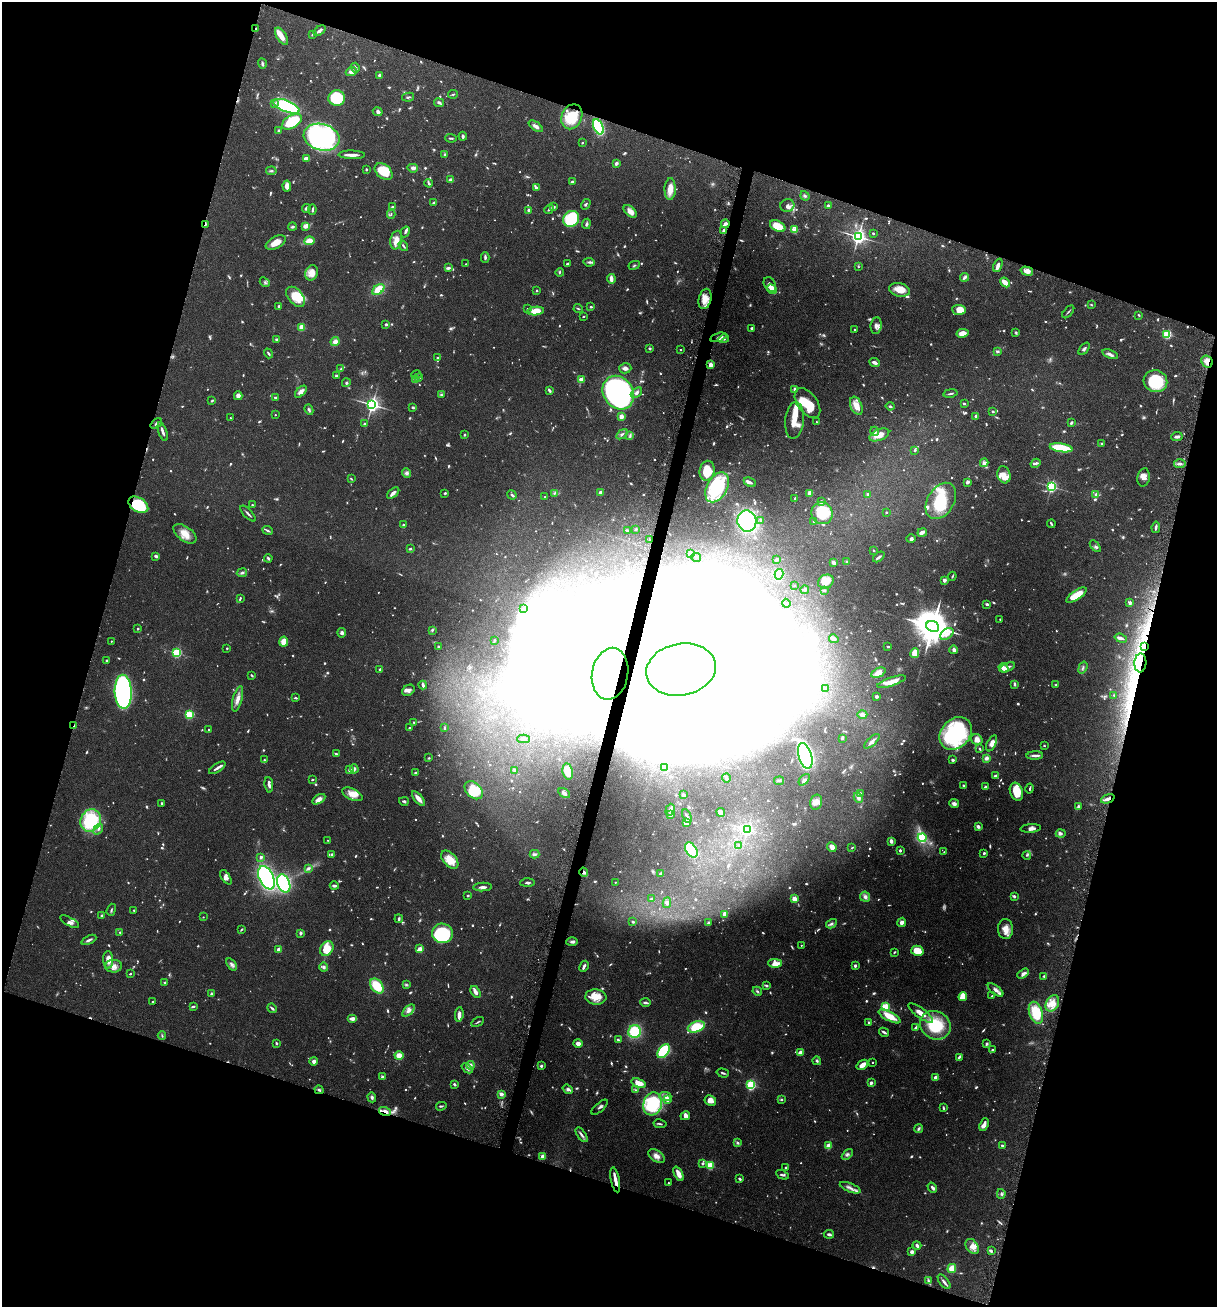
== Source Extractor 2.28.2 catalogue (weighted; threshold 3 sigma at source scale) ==
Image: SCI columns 187-5045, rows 10-5229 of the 5307 x 5252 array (HDU 1 of 3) = the unmasked area's bounding box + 8 px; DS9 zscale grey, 4 x 4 block average (1 PNG px = mean of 4 x 4 image px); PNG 1219 x 1309 px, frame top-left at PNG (2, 2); each listed source drawn as its Kron ellipse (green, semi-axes under 4 px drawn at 4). Shown black and unused: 36% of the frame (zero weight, under 5 of 9 exposures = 3% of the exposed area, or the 3 px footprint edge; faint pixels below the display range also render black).
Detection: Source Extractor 2.28.2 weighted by HDU 2 'WHT'. Background 0.0462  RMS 0.0032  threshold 0.013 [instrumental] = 3 sigma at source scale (4.09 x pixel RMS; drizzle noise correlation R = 1.36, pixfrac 0.8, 0.05/0.05 arcsec/px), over >= 5 px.
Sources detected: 1630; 155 too faint to see at this stretch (4 x 4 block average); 136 inside a brighter object's white glare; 4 cosmic-ray / hot-pixel residue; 1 long thin detection or spike segment (spike, bleed or trail) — neither listed nor drawn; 34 coinciding with a brighter row at this scale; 107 inside a brighter listed object's ellipse — not listed separately; of the other 1193, all 500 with FLUX_AUTO >= 2.07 (the completeness limit of this list) listed and drawn (693 fainter detections not listed), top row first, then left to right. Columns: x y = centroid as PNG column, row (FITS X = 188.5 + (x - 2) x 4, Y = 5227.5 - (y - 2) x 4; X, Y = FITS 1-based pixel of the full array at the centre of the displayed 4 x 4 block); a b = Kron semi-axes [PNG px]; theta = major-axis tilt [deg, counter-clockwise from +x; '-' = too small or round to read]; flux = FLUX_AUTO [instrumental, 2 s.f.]
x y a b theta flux
256 29 2 2 - 3
319 31 7 3 37 5.9
313 35 4 2 - 2.5
282 36 9 5 -58 17
262 64 5 3 - 3.9
355 68 5 2 - 3.9
351 72 6 4 21 8.7
379 75 2 2 - 15
453 94 5 2 - 2.2
408 97 6 2 12 3
337 98 8 7 - 95
439 103 5 4 - 4.3
274 104 2 2 - 2.4
287 106 14 5 -21 220
378 112 5 4 - 5.7
572 117 13 10 66 50
292 122 11 6 32 84
536 126 8 3 -36 8.4
598 127 8 4 -65 130
279 131 2 2 - 18
463 136 4 2 - 3.7
321 137 18 13 -16 440
451 138 6 2 -4 2.7
582 143 2 2 - 2.4
445 154 2 2 - 7.8
352 155 13 2 0 14
306 158 4 2 - 12
616 163 3 2 - 7.6
413 168 5 3 - 6.1
366 169 2 2 - 3.3
271 171 5 2 - 3.2
384 172 10 7 -42 59
451 180 4 3 - 9.1
572 182 2 2 - 6.9
429 183 4 2 - 4
287 186 5 4 - 12
536 188 2 2 - 12
670 189 11 5 88 22
805 196 5 3 - 3.1
434 202 4 2 - 2.5
586 204 5 2 - 2.6
787 205 7 6 - 7.8
828 205 4 3 - 3.2
392 206 4 2 - 2.6
553 207 4 3 - 3.7
306 208 4 3 - 4.1
549 209 5 2 - 4
312 210 5 2 - 3.4
529 210 4 3 - 4.6
630 211 8 4 -41 16
391 214 4 2 - 2.2
571 219 8 7 - 100
205 224 3 2 - 2.6
586 224 5 2 - 4.1
725 224 4 2 - 8.8
306 226 4 2 - 20
778 226 8 5 -25 29
292 227 4 3 - 2.7
794 230 3 2 - 18
723 231 3 2 - 5.3
405 232 5 3 - 3.1
873 233 2 2 - 5.4
858 236 3 3 - 910
396 240 9 5 79 14
309 241 5 4 - 20
276 243 11 5 28 21
403 246 6 2 -56 3.6
485 257 5 2 - 4.3
589 262 6 3 -7 3.8
466 264 2 2 - 3.3
567 264 3 2 - 2.6
634 265 6 2 26 2.6
998 265 7 3 68 8.1
858 267 2 2 - 2.2
448 268 3 2 - 6.3
1027 271 6 4 -15 14
560 272 4 2 - 2.1
312 273 8 6 67 20
964 277 4 2 - 6.3
611 279 5 2 - 19
265 282 5 3 - 3.4
1005 282 5 2 - 27
770 284 8 5 -63 12
378 289 7 4 40 35
772 289 5 4 - 15
537 290 2 2 - 6.8
899 290 11 6 -14 27
296 297 12 7 -49 42
705 299 10 6 75 20
1091 305 3 2 - 2.1
279 306 2 2 - 11
591 307 2 2 - 3.3
578 308 4 2 - 2.2
527 309 2 2 - 2.7
959 310 7 5 -4 24
536 311 8 4 6 30
1068 312 8 2 48 2.6
1139 315 3 2 - 2.2
583 317 2 2 - 2.2
386 324 2 2 - 13
876 326 8 5 82 8.2
302 327 2 2 - 85
752 328 3 2 - 3.4
855 330 2 2 - 2.9
1016 332 3 3 - 2.2
962 333 6 4 11 16
1167 334 2 2 - 200
718 337 8 3 17 6
277 339 3 3 - 4.1
724 339 5 3 - 4.3
335 342 4 4 - 12
650 348 3 2 - 2.4
1084 349 7 3 51 4.2
681 350 2 2 - 3
997 351 3 3 - 3.5
268 353 5 2 - 3.3
1110 354 8 3 -20 6.6
438 358 3 2 - 3.9
1207 361 6 5 - 12
875 362 5 2 - 8.2
711 365 2 2 - 52
625 368 6 5 - 7.4
341 369 4 2 - 2.8
416 375 5 2 - 3
336 376 3 2 - 4.6
419 378 3 2 - 3.4
415 380 4 2 - 2.6
581 380 2 2 - 41
1155 381 12 11 - 95
346 383 4 3 - 2.6
795 389 3 3 - 4.1
549 390 3 2 - 5.6
301 392 7 4 46 9.6
618 393 18 14 -57 550
636 393 6 4 41 5.7
950 393 7 2 10 3.3
441 395 3 3 - 3.1
238 396 4 4 - 9.5
275 398 4 2 - 3.3
212 401 2 2 - 2.7
807 403 17 10 -54 59
964 403 2 2 - 3.6
372 405 3 3 - 860
856 406 9 5 -68 22
890 406 4 2 - 2.8
413 407 3 2 - 2.8
309 410 5 2 - 3.5
993 411 4 2 - 2.9
275 415 2 2 - 3
621 416 2 2 - 50
976 416 3 2 - 6
230 418 2 2 - 2.6
794 420 18 9 85 34
816 422 2 2 - 4.1
1071 423 3 2 - 4.9
156 424 6 3 36 4.8
365 424 3 2 - 3.7
875 431 5 4 - 6
163 432 10 2 -71 7.1
622 434 6 3 34 3.8
464 435 2 2 - 2.4
630 435 4 2 - 3.1
879 435 10 5 22 22
1177 437 6 2 8 6.8
1102 444 3 2 - 2.1
1061 448 11 4 -8 99
914 450 3 2 - 2.2
984 463 4 3 - 8
1035 463 5 2 - 4.1
1180 464 6 3 4 7.1
707 471 10 7 78 37
407 473 4 4 - 6.8
1004 475 9 6 -75 14
1144 477 9 6 79 13
351 479 3 2 - 2.1
750 482 6 3 -25 5.2
967 482 3 2 - 6.3
1051 486 2 2 - 420
717 487 16 10 61 150
600 492 2 2 - 25
393 493 7 3 42 7.8
445 493 2 2 - 3.4
554 493 3 2 - 2.3
810 493 2 2 - 53
868 494 2 2 - 12
1096 494 2 2 - 2.9
512 495 5 2 - 3.1
545 497 2 2 - 3.8
795 499 3 2 - 3.8
821 501 3 3 - 3.4
941 501 20 13 58 83
138 505 11 7 -31 110
252 505 2 2 - 2.4
886 512 2 2 - 4.4
822 513 11 10 - 71
248 514 10 2 -46 4.3
761 520 4 2 - 2.5
747 521 10 9 - 230
814 521 2 2 - 4.8
1051 524 4 2 - 3.8
403 525 4 2 - 2.4
1156 527 6 2 81 5.3
636 529 2 2 - 3
267 530 5 2 - 4.2
627 530 3 2 - 4.1
922 532 5 3 - 7
185 534 13 7 -37 25
911 539 5 2 - 3.2
650 540 2 2 - 3.4
1095 546 7 2 -48 3.2
410 549 4 2 - 2.2
874 550 2 2 - 2.3
690 553 3 3 - 5.5
156 556 4 3 - 4
696 557 5 2 - 4.3
879 557 6 3 40 3.8
268 558 4 2 - 3
777 559 3 2 - 4.8
834 562 3 2 - 12
847 562 3 3 - 3.8
242 573 5 3 - 4
779 574 5 4 - 56
952 576 4 2 - 2.2
944 580 3 2 - 8.8
826 582 8 6 28 22
794 585 2 2 - 3.9
805 590 4 2 - 3.3
824 590 4 3 - 2.3
1076 595 12 4 34 36
240 598 4 2 - 3
786 603 4 3 - 2.8
1130 603 3 2 - 7
987 604 2 2 - 5.4
523 608 4 2 - 2.1
1000 619 2 2 - 2.2
933 626 6 5 - 7200
138 628 2 2 - 2.3
432 630 3 3 - 2.4
342 633 4 4 - 5.1
947 634 7 5 39 12
1121 638 6 3 -18 5.6
834 639 5 3 - 8.7
494 640 4 2 - 2.1
111 641 2 2 - 2.3
284 642 5 4 - 25
438 646 2 2 - 6
888 646 3 2 - 2.7
1144 647 4 2 - 4.2
227 648 2 2 - 2.3
954 650 4 3 - 6.2
177 653 2 2 - 230
915 653 5 3 - 32
107 661 2 2 - 3.6
1140 663 9 6 86 31
1007 667 8 3 23 7.7
1004 668 5 3 - 16
1083 668 6 2 71 3.4
380 669 3 2 - 3.2
681 669 35 26 11 100000
878 673 8 4 26 16
610 674 26 18 80 160
251 675 3 2 - 2.5
891 682 15 3 19 24
1015 684 3 2 - 5
423 685 4 2 - 6.1
1056 685 3 2 - 4.4
825 688 2 2 - 4.1
408 690 7 5 33 6.7
123 692 17 8 -88 600
1114 695 3 2 - 2.2
877 696 3 2 - 4.7
296 698 4 2 - 2.8
238 699 13 4 75 14
189 715 2 2 - 170
862 715 5 4 - 6.8
414 723 4 2 - 2.7
74 726 4 2 - 3.2
444 727 4 2 - 2.3
409 728 3 2 - 2.6
209 730 4 2 - 2.2
956 733 18 14 46 240
842 738 3 3 - 2.5
523 739 6 2 0 4.1
977 740 6 5 - 12
872 741 10 3 44 7.5
992 743 9 4 63 12
1044 746 2 2 - 4.6
980 749 3 2 - 2.5
336 754 3 2 - 3.3
805 756 13 6 -73 370
1035 756 8 3 3 6.5
429 758 2 2 - 2.5
986 758 3 3 - 9.4
264 760 2 2 - 3.7
953 760 3 2 - 3.7
217 768 9 2 33 7.1
665 768 3 3 - 3
354 769 4 3 - 4.6
350 770 2 2 - 19
514 770 3 3 - 2.2
568 772 8 5 -81 37
415 773 3 2 - 2.5
995 776 4 2 - 5.2
726 778 4 2 - 6
312 780 2 2 - 2.4
804 780 7 3 48 5.4
779 781 5 2 - 2.8
269 785 8 3 -85 6.8
964 786 3 2 - 4
986 787 3 2 - 7
1030 788 5 2 - 2.4
474 790 10 7 -45 50
1016 792 9 6 -70 33
564 793 6 3 -32 7.1
861 793 3 2 - 2.9
352 794 11 5 -25 19
683 795 2 2 - 6.4
858 798 5 3 - 9.1
319 799 7 4 31 12
418 799 9 3 -50 14
1108 799 7 2 21 9
404 801 5 3 - 3.4
816 802 8 5 77 12
162 803 3 2 - 2.1
954 804 5 4 - 6.6
1078 807 4 2 - 4.9
670 810 6 3 72 5.3
721 812 4 3 - 18
670 814 2 2 - 7.8
687 816 7 2 -63 4.4
91 820 11 10 - 120
686 822 3 3 - 13
978 826 4 3 - 5.4
1031 828 10 4 3 8.2
98 829 6 3 53 4.7
747 829 2 2 - 370
1061 833 5 3 - 4.6
922 838 4 3 - 61
328 840 2 2 - 2.4
891 841 2 2 - 14
739 845 2 2 - 3.9
832 847 5 3 - 15
852 848 2 2 - 2.2
691 850 8 5 -57 82
900 850 3 2 - 3.6
944 852 2 2 - 2.7
984 853 2 2 - 9.9
534 854 5 3 - 4.2
331 855 3 2 - 2.9
1027 855 4 3 - 2.8
261 857 3 2 - 5.3
450 860 11 6 -48 27
308 868 4 3 - 5
584 872 5 3 - 5.8
661 874 4 3 - 5.3
226 877 8 4 -57 7
266 878 12 7 -64 310
527 882 7 2 3 4.1
615 882 2 2 - 2.1
284 884 9 6 -69 280
334 886 4 3 - 4.5
483 887 9 3 2 7.6
468 896 2 2 - 6.7
1014 896 2 2 - 10
865 897 5 5 - 8.4
651 899 4 2 - 2.4
794 899 2 2 - 46
667 903 5 3 - 4.1
111 910 6 2 71 2.6
134 910 2 2 - 4.7
725 914 3 2 - 17
102 916 2 2 - 11
203 917 2 2 - 2.1
399 919 4 2 - 3.3
70 922 10 3 -28 6.3
633 922 3 2 - 3.2
902 922 5 4 - 6.6
708 923 3 2 - 2.8
831 924 6 3 30 4.7
241 929 4 2 - 2.2
1005 929 10 7 -88 21
120 932 2 2 - 4
443 933 10 9 - 170
301 934 3 3 - 3.2
89 940 8 2 25 5.2
572 942 6 3 1 5
801 945 2 2 - 2.3
327 949 8 6 58 38
420 949 2 2 - 53
279 950 2 2 - 35
917 951 6 5 - 37
894 952 3 2 - 2.1
108 960 9 5 -89 18
775 963 6 4 -1 20
232 964 7 4 -55 6.3
114 966 8 6 2 14
584 966 6 2 63 7
855 966 2 2 - 14
324 967 4 4 - 4.8
1023 973 6 3 30 8.3
130 974 2 2 - 2.3
1044 976 3 3 - 2.7
165 982 4 3 - 2.5
406 985 4 3 - 2.8
377 986 8 5 -52 60
766 986 3 2 - 3.5
996 990 9 4 -38 7.6
757 991 5 3 - 3
476 992 6 2 -58 15
211 994 2 2 - 3.6
992 996 2 2 - 2.2
596 997 10 7 -3 29
963 997 4 3 - 42
152 1001 2 2 - 2.3
645 1002 5 2 - 4.7
1052 1003 9 6 61 21
193 1006 3 2 - 4
885 1007 2 2 - 180
272 1008 5 2 - 4.1
409 1011 7 4 44 9.1
920 1013 15 5 -36 20
1036 1013 11 6 -70 67
459 1014 7 4 83 8.4
890 1016 12 4 -28 36
352 1019 5 2 - 13
478 1022 7 2 31 2.5
869 1023 3 2 - 4.1
935 1025 16 14 -31 84
696 1027 9 5 19 61
916 1027 3 2 - 4.1
635 1032 6 6 - 93
884 1032 5 2 - 5.6
162 1036 4 2 - 2.2
618 1040 3 2 - 2.6
276 1043 3 2 - 2.9
578 1043 5 3 - 11
987 1044 4 3 - 3.3
992 1050 2 2 - 2.2
664 1051 8 5 54 110
800 1052 3 2 - 13
399 1056 4 3 - 26
959 1057 4 2 - 4.1
314 1061 4 4 - 6.9
817 1061 4 3 - 3
873 1062 2 2 - 3.2
470 1065 4 4 - 7.4
862 1065 6 3 37 17
541 1066 2 2 - 12
467 1068 6 3 -40 6.4
723 1073 6 2 -17 3.7
382 1077 4 3 - 2.8
935 1077 3 2 - 6.9
639 1083 7 4 -20 22
871 1083 2 2 - 11
454 1084 3 2 - 4
751 1085 2 2 - 240
568 1089 5 4 - 4.8
319 1090 4 2 - 3.8
636 1090 3 2 - 2.5
501 1094 2 2 - 11
665 1096 6 4 -1 8
372 1097 5 3 - 4.1
667 1099 2 2 - 47
710 1100 6 5 - 16
781 1100 3 2 - 2.5
653 1104 11 9 73 140
441 1106 5 2 - 2.5
600 1107 10 2 42 4.4
943 1108 4 2 - 2.8
385 1111 6 3 -16 11
685 1116 5 4 - 7
660 1124 6 2 -10 2.9
984 1125 7 3 69 12
919 1129 4 2 - 4.1
582 1135 8 3 -55 6.5
738 1143 3 3 - 3.1
1002 1145 2 2 - 3.9
828 1146 2 2 - 64
847 1154 6 3 45 4.8
543 1156 2 2 - 35
657 1156 9 5 -30 12
702 1163 2 2 - 8.5
710 1165 2 2 - 140
786 1167 2 2 - 2.9
678 1174 8 3 -65 18
782 1175 7 2 -26 2.8
740 1179 3 2 - 4.1
615 1180 13 2 -78 22
668 1183 2 2 - 2.8
850 1188 11 3 -20 8.1
932 1188 5 3 - 5.4
1001 1194 5 3 - 4
829 1234 5 2 - 4.9
917 1245 4 3 - 5.5
972 1246 8 6 -55 15
991 1251 4 2 - 3.5
912 1252 3 3 - 7.4
952 1268 5 3 - 25
928 1281 4 3 - 3.1
944 1282 9 3 -51 6.2
Overlapping masked pixels (flux is a lower limit): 16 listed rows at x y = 256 29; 598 127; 205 224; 1207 361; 138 505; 650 540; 1144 647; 1140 663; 681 669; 610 674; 74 726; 1108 799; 584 872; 319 1090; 385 1111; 615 1180